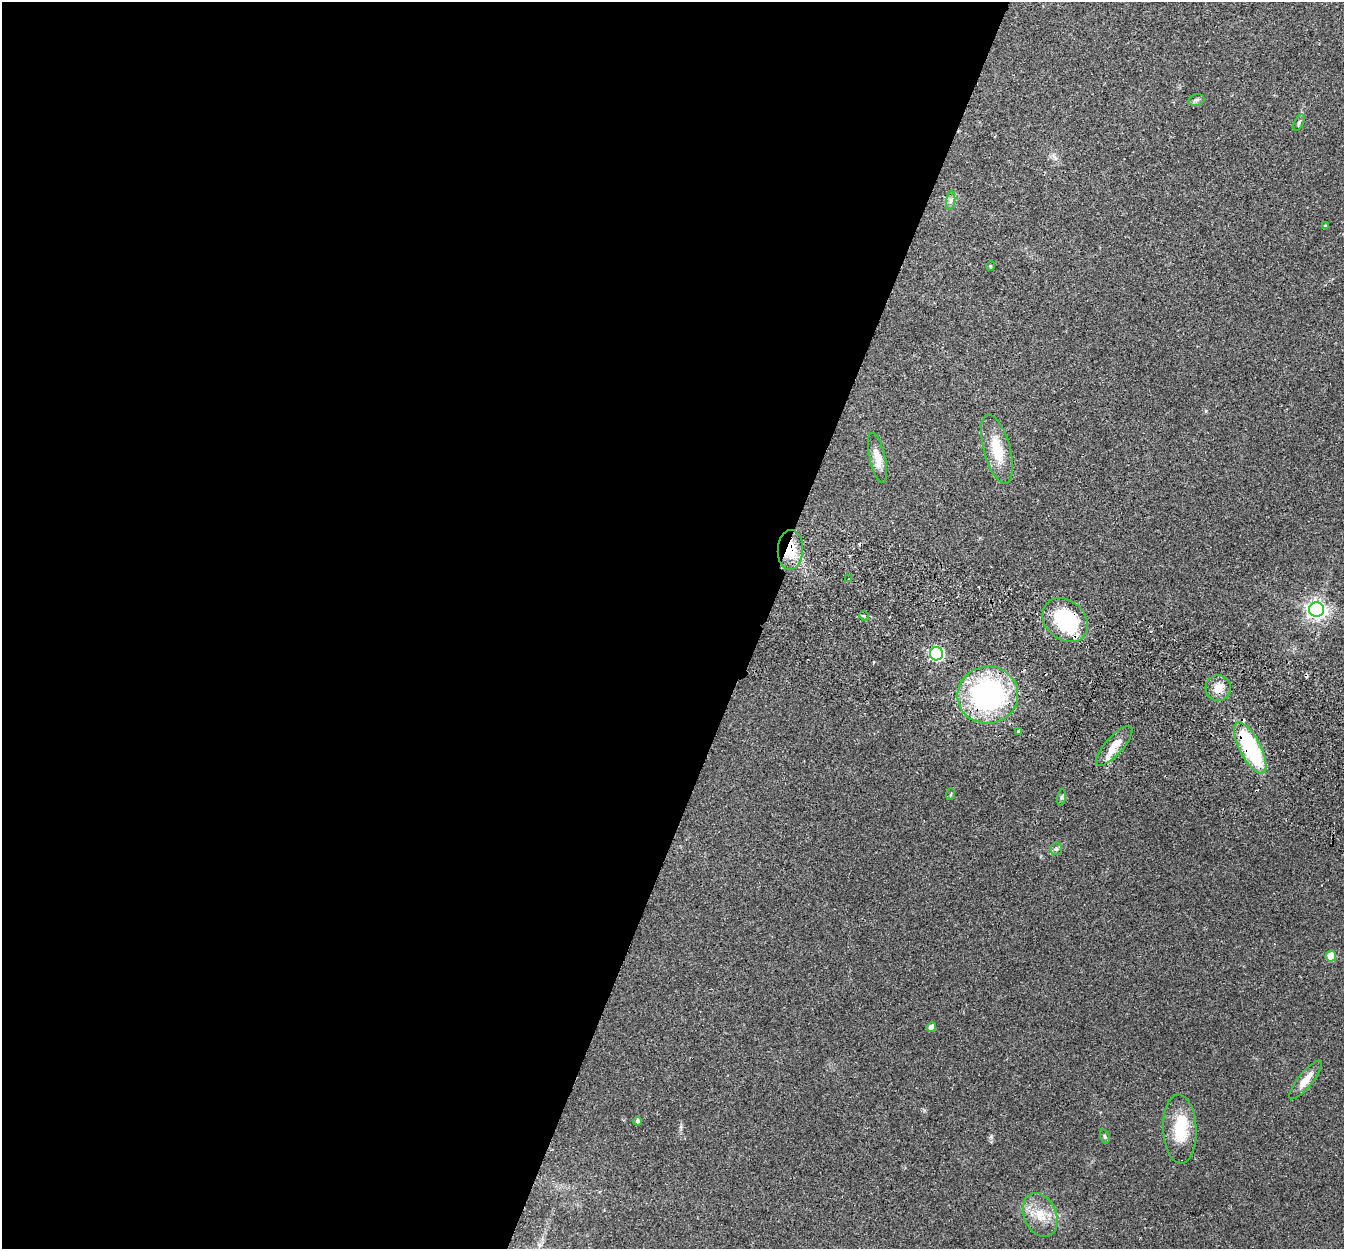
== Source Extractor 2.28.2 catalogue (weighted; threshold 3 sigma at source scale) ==
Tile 5 of 4 x 4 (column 1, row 2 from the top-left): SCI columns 24-1365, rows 2684-3930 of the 5415 x 5496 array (HDU 1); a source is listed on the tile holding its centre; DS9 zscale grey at full resolution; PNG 1346 x 1251 px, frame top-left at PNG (2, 2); each listed source drawn as its Kron ellipse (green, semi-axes under 4 px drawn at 4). Shown black and unused: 56% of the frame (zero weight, under 2 of 3 exposures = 3% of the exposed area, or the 3 px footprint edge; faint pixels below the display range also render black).
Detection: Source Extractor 2.28.2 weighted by HDU 2 'WHT'; one run over the whole footprint, this tile lists its part. Background 0.0604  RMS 0.0078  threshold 0.0353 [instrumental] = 3 sigma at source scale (4.5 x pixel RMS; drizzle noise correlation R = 1.50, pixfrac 1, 0.05/0.05 arcsec/px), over >= 5 px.
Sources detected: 32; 1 inside a brighter object's white glare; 2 cosmic-ray / hot-pixel residue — neither listed nor drawn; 1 inside a brighter listed object's ellipse — not listed separately; the other 28 listed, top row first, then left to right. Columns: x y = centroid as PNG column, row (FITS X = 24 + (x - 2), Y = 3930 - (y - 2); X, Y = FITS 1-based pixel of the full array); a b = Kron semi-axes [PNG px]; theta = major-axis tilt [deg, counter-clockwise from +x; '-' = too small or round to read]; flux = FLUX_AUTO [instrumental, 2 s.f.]
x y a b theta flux
1196 100 8 5 15 1.9
1299 122 8 4 64 1.6
951 201 9 4 81 2.2
1325 226 4 3 - 0.75
990 266 5 3 - 0.59
997 449 36 13 -75 24
877 458 25 8 -77 9
790 550 20 12 87 21
848 579 3 2 - 0.58
1316 610 7 7 - 390
864 616 5 4 - 1.4
1065 620 25 19 -42 60
936 654 6 6 - 130
1218 688 13 13 - 9
988 695 30 28 7 140
1018 731 3 3 - 2.1
1114 746 25 9 48 13
1250 748 28 10 -63 81
951 794 6 3 71 0.87
1061 797 8 4 82 1.5
1056 849 6 6 - 1.6
1331 956 5 5 - 16
931 1027 5 4 - 5.3
1306 1080 24 7 51 9.5
637 1121 4 4 - 1.9
1180 1129 34 16 -88 28
1105 1136 7 4 -70 1.3
1040 1215 23 16 -66 17
Overlapping masked pixels (flux is a lower limit): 4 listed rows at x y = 790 550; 1065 620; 988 695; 1250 748